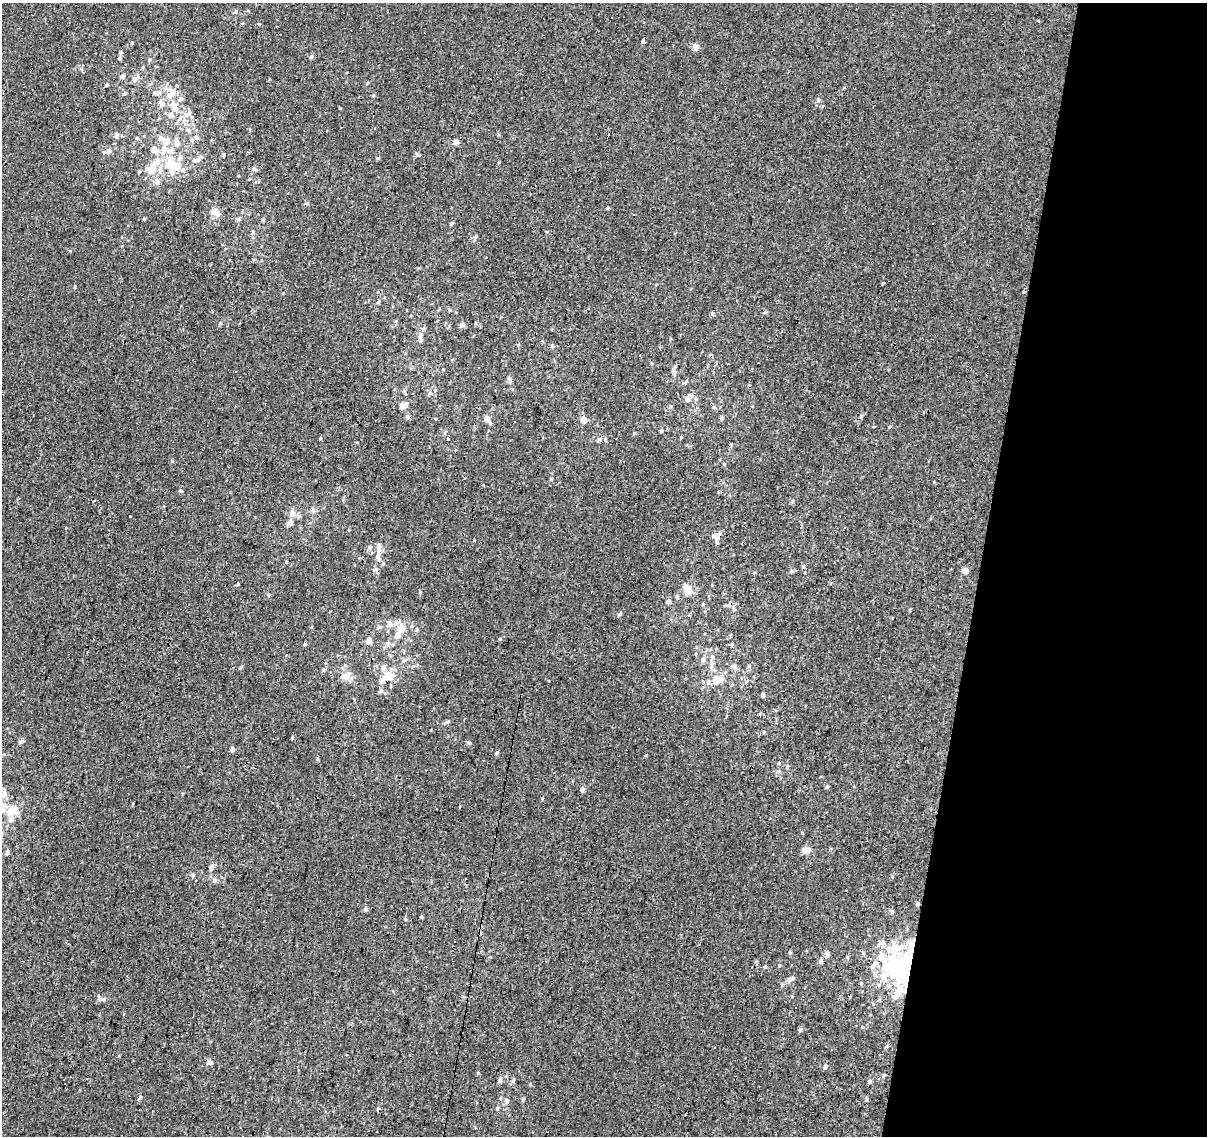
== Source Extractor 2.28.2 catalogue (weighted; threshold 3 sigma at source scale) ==
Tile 8 of 4 x 4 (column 4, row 2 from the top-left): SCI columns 3615-4819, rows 2488-3621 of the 4824 x 5035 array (HDU 1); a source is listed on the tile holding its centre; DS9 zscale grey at full resolution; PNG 1209 x 1138 px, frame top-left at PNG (2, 3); no overlay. Shown black and unused: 19% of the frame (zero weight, under 3 of 4 exposures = <1% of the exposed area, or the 3 px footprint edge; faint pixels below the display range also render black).
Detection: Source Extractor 2.28.2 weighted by HDU 2 'WHT'; one run over the whole footprint, this tile lists its part. Background -0.00146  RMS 0.0033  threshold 0.0146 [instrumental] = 3 sigma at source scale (4.5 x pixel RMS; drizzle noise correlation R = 1.50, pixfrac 1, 0.0396/0.0396 arcsec/px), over >= 5 px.
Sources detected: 198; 5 inside a brighter object's white glare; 21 cosmic-ray / hot-pixel residue — not listed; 22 inside a brighter listed object's ellipse — not listed separately; the other 150 listed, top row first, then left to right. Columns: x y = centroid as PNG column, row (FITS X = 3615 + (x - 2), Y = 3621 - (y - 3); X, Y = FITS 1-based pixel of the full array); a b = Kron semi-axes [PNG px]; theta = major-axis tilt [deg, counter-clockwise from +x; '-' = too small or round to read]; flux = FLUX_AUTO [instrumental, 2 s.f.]
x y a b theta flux
242 23 4 4 - 0.32
259 24 4 4 - 0.27
643 41 4 3 - 7.6
132 43 4 4 - 0.31
696 47 8 7 - 1.3
121 53 5 4 - 0.58
311 57 5 4 - 0.65
119 58 6 4 1 0.48
149 60 5 4 - 0.35
122 76 6 5 - 0.76
135 79 8 7 - 1.2
106 85 4 4 - 0.52
158 92 8 6 43 1.2
124 93 6 5 - 0.45
169 95 11 9 43 2.8
818 100 6 5 - 0.73
161 103 9 7 -29 1.5
174 106 10 9 - 2.4
188 113 10 6 43 1.6
180 118 6 4 72 0.58
188 130 7 5 -31 0.89
117 135 8 6 81 1.1
196 137 6 5 - 0.78
137 138 5 4 - 0.41
166 141 12 9 -21 3.2
456 142 5 5 - 2.2
154 150 9 8 - 2.2
109 151 8 7 - 1.4
170 151 11 8 0 2.6
416 153 6 4 -20 0.47
224 155 4 3 - 0.35
180 157 9 6 47 1.3
197 160 12 5 9 1.5
171 165 19 12 -44 8.2
152 169 13 10 60 6.4
254 169 7 5 -17 0.68
157 182 7 6 - 1.2
307 203 5 5 - 0.43
607 208 4 4 - 0.36
215 212 12 7 -35 2.4
144 219 4 3 - 0.29
238 219 6 4 17 0.51
253 232 6 3 72 0.49
475 237 6 5 - 0.62
378 302 5 4 - 0.5
450 310 4 4 - 0.37
712 313 6 4 1 0.5
220 323 5 3 - 0.37
462 324 6 5 - 0.86
423 329 6 6 - 0.61
420 335 7 5 89 1
552 346 5 5 - 0.45
674 371 11 6 -80 1.1
510 379 5 5 - 0.98
686 381 6 5 - 0.5
435 390 5 5 - 0.43
404 391 6 4 -72 0.6
430 393 6 6 - 0.7
687 399 7 6 - 1.3
696 399 6 5 - 0.57
402 406 9 7 47 1.7
671 406 5 5 - 0.42
407 417 6 5 - 0.68
861 417 4 4 - 0.39
487 418 6 6 - 2.6
722 418 5 4 - 0.8
584 420 5 5 - 2.9
661 431 4 4 - 0.39
634 433 6 3 19 0.3
321 438 5 3 - 0.29
181 491 5 5 - 0.42
313 510 8 5 -80 0.86
292 513 6 6 - 2
290 522 6 6 - 1.5
717 535 10 7 22 2.1
370 547 6 5 - 0.62
378 556 13 8 -81 2.3
803 566 5 4 - 0.43
965 570 5 5 - 2
791 571 5 3 - 0.37
238 584 4 3 - 0.38
688 590 10 8 78 4.3
677 596 5 4 - 0.49
668 601 6 5 - 0.85
728 605 13 4 9 0.92
620 614 6 4 62 0.51
389 624 8 6 79 1.5
379 627 6 4 22 0.6
401 629 13 9 27 3.1
416 630 5 4 - 0.42
500 639 5 4 - 0.36
369 641 5 5 - 2.4
388 643 7 6 - 1
305 644 5 3 - 0.33
393 652 3 3 - 1.5
703 660 7 7 - 1.1
404 661 9 5 39 0.96
734 666 7 7 - 1.1
241 667 6 4 38 0.44
348 675 11 7 58 1.8
389 676 13 12 - 4.2
719 680 12 7 26 5.2
380 691 8 4 28 0.59
763 695 5 4 - 0.7
759 714 4 3 - 0.92
764 732 5 3 - 0.26
292 738 3 3 - 0.37
469 743 5 5 - 0.46
232 749 5 5 - 0.89
497 752 5 4 - 0.49
317 759 5 3 - 0.35
779 763 5 3 - 0.3
787 766 6 5 - 0.45
779 771 7 4 45 0.57
827 787 5 4 - 0.56
582 790 5 5 - 0.86
4 794 8 8 - 1.8
2 807 8 7 - 3.3
12 811 11 9 24 5.8
806 850 10 7 -7 1.8
7 852 6 4 78 0.72
211 868 11 5 78 1.1
193 875 6 4 79 0.51
214 880 6 5 - 0.96
918 904 5 5 - 0.56
366 909 6 6 - 0.83
892 911 6 5 - 0.59
421 917 5 3 - 0.26
895 949 28 24 -49 15
790 952 5 4 - 0.38
827 954 6 5 - 1.3
821 961 6 5 - 0.83
792 965 3 3 - 1.2
765 967 4 4 - 0.43
905 972 17 10 84 41
884 975 11 7 67 3
790 979 11 6 25 1.2
898 992 24 11 41 5.7
796 1007 3 2 - 0.47
800 1029 6 5 - 0.66
210 1062 7 6 - 0.93
825 1066 5 5 - 0.95
884 1075 5 4 - 0.41
500 1080 7 5 71 1
870 1081 5 5 - 0.72
140 1097 6 4 61 0.52
867 1100 5 4 - 0.55
507 1101 7 6 - 0.82
476 1103 3 3 - 0.76
497 1108 5 4 - 0.43
Overlapping masked pixels (flux is a lower limit): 6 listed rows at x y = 171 165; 717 535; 378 556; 918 904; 905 972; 898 992
Isophote crosses this tile's border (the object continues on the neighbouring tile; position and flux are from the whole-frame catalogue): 1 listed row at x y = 2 807
Unlisted compact peaks at least as high as the median listed source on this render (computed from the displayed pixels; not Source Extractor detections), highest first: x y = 883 283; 102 999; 420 592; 889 427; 340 108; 452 223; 542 798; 268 595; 910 610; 862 1027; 887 1046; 81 69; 681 437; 779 965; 499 162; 478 1073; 792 501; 263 220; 378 1108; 286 562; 474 540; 551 479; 530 1084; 373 96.